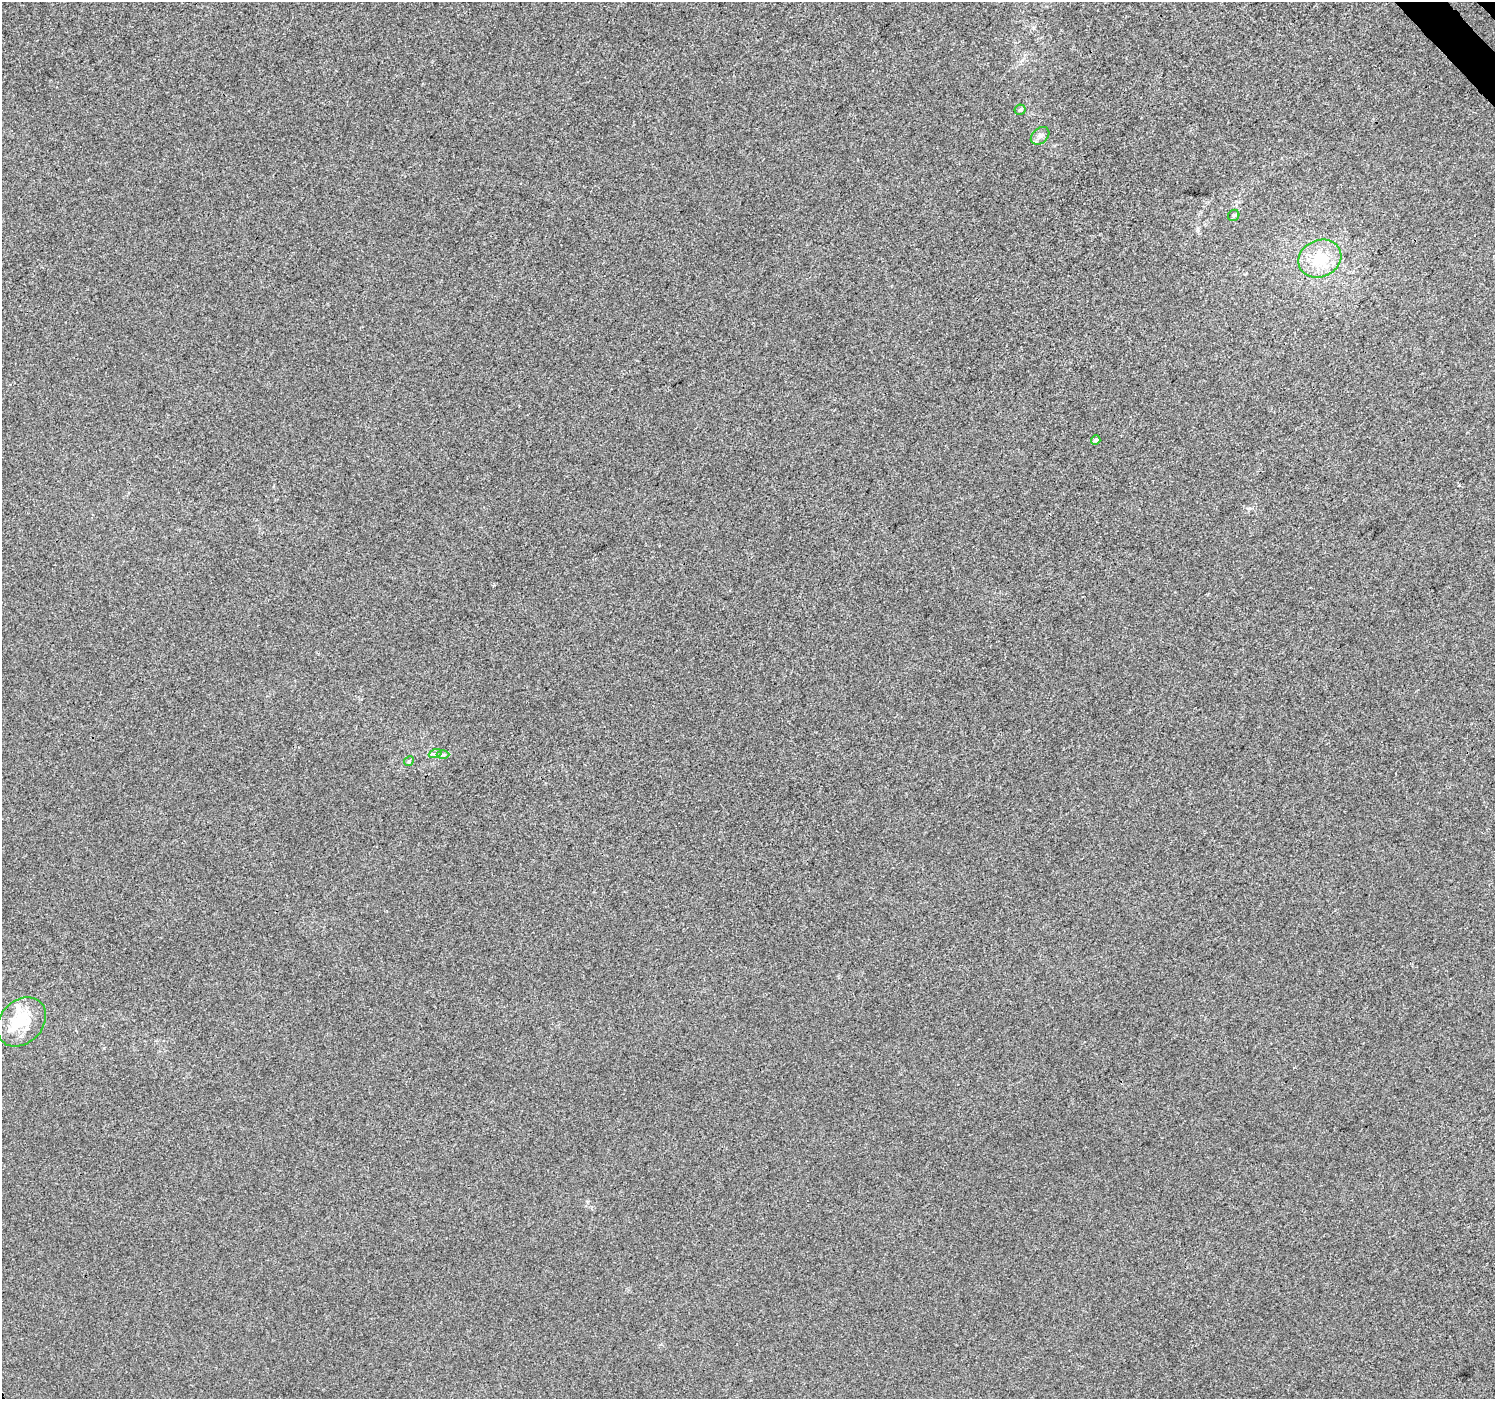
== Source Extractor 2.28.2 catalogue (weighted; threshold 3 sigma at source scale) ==
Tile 10 of 4 x 4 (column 2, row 3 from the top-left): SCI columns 1543-3035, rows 1649-3045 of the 6066 x 6027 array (HDU 1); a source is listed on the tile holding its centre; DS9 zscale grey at full resolution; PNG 1497 x 1401 px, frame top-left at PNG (2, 2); each listed source drawn as its Kron ellipse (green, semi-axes under 4 px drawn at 4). Shown black and unused: <1% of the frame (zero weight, under 3 of 4 exposures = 5% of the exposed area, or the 3 px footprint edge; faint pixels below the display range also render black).
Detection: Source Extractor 2.28.2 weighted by HDU 2 'WHT'; one run over the whole footprint, this tile lists its part. Background -8.82e-04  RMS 0.0046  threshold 0.0208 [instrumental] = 3 sigma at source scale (4.5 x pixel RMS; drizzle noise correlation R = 1.50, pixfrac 1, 0.0396/0.0396 arcsec/px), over >= 5 px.
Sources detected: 12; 1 inside a brighter object's white glare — neither listed nor drawn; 2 inside a brighter listed object's ellipse — not listed separately; the other 9 listed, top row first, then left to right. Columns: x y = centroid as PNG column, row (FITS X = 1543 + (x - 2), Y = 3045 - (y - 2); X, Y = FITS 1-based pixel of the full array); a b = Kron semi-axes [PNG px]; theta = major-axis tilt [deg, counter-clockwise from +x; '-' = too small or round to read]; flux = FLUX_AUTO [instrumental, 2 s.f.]
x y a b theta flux
1020 110 5 5 - 0.77
1040 136 10 7 40 2
1234 215 6 5 - 0.87
1320 259 22 18 24 15
1096 440 5 4 - 1.1
435 754 6 4 19 0.81
443 755 6 4 1 0.72
409 761 5 4 - 0.59
21 1022 27 21 46 16